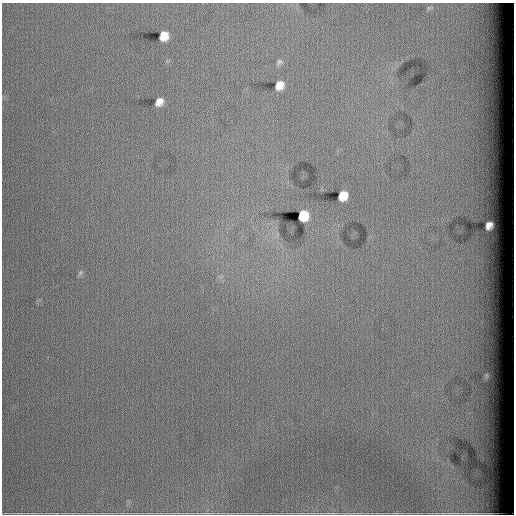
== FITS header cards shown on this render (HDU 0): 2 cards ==
NAXIS1  =                  512
NAXIS2  =                  512

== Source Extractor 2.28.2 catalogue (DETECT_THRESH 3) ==
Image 512 x 512 px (HDU 0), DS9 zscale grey, 1 PNG px = 1 image px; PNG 516 x 516 px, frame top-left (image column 1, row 512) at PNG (2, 3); no overlay
Background 61400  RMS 22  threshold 66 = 3 sigma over >= 5 px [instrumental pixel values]
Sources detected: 9; all 9 listed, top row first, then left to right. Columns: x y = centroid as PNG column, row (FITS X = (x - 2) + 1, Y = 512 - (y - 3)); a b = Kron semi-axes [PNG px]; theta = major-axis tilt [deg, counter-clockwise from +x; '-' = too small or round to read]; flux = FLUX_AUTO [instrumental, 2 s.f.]
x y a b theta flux
429 8 6 5 - 2700
164 35 6 6 - 46000
279 62 9 6 55 4100
279 85 7 6 - 20000
159 102 8 6 55 11000
342 195 6 6 - 51000
303 216 8 6 53 150000
489 225 7 5 57 7800
80 273 8 4 59 3100